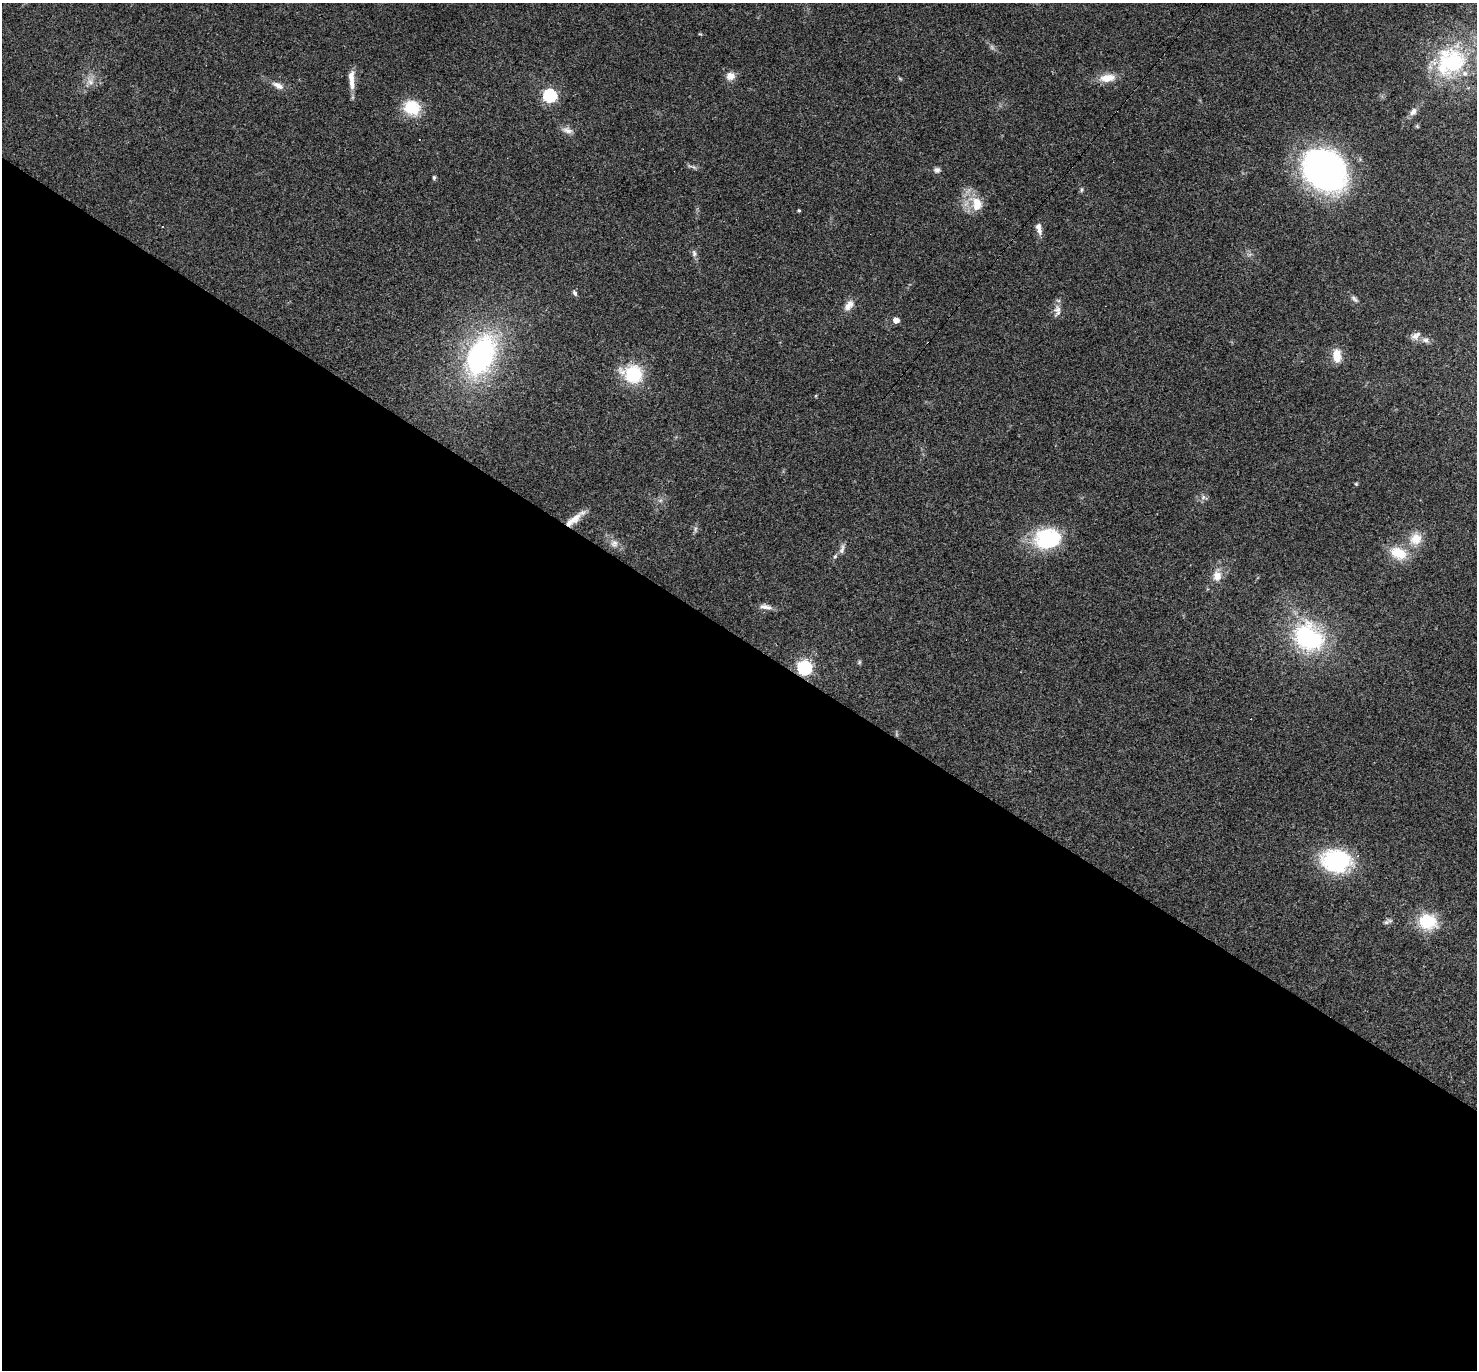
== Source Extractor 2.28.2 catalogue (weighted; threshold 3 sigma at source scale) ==
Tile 14 of 4 x 4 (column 2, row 4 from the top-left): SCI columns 1476-2950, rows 289-1656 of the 5901 x 5907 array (HDU 1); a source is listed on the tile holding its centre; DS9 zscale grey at full resolution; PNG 1479 x 1372 px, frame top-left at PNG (2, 3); no overlay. Shown black and unused: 54% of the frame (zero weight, under 3 of 4 exposures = <1% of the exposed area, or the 3 px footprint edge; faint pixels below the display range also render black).
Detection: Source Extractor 2.28.2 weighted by HDU 2 'WHT'; one run over the whole footprint, this tile lists its part. Background 0.0572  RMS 0.0052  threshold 0.0232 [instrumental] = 3 sigma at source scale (4.5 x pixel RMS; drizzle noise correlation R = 1.50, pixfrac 1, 0.05/0.05 arcsec/px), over >= 5 px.
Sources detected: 54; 1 too faint to see at this stretch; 1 cosmic-ray / hot-pixel residue — not listed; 4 inside a brighter listed object's ellipse — not listed separately; the other 48 listed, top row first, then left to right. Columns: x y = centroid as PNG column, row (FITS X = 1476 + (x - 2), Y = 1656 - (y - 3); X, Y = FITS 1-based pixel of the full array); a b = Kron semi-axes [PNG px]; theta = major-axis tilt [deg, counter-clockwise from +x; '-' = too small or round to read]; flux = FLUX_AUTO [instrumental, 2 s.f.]
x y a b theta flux
1450 62 44 37 33 48
730 76 11 10 - 4
1107 78 21 10 7 7.3
351 79 27 7 -88 5.7
90 82 11 9 -74 3.6
278 85 16 8 -27 3.6
550 96 6 6 - 80
412 108 22 18 -23 15
1413 112 11 8 58 2.4
1417 126 5 5 - 0.6
567 130 16 8 -14 3
693 167 9 3 -43 0.9
937 170 8 7 - 1.7
1324 171 40 32 -42 200
434 177 6 4 89 0.9
1081 190 6 5 - 0.86
977 204 21 15 -65 11
799 211 3 3 - 0.7
1039 228 16 7 -78 3.3
694 253 9 6 -89 1.7
575 293 8 5 -59 1.3
1354 299 12 5 -42 1.6
849 305 16 10 50 4.2
1057 310 17 10 90 3.5
896 320 4 4 - 5.9
1414 336 13 9 6 3.1
1426 340 11 7 -21 2.3
480 355 37 22 65 110
1337 356 16 10 -87 7.3
633 374 21 17 -21 28
1356 484 5 4 - 0.59
1203 497 7 6 - 1.5
574 519 20 11 36 6.7
695 529 8 5 75 1.2
1046 538 30 26 34 33
1416 539 17 15 44 8.6
614 544 11 10 - 3.2
842 549 15 6 77 2.1
1398 553 23 15 -21 13
835 557 7 4 62 0.98
1217 576 15 11 87 5.7
765 607 17 7 -10 3
1308 637 32 26 -38 63
859 662 6 5 - 0.74
804 668 6 6 - 95
1336 861 30 24 -3 50
1386 922 9 5 26 1.4
1428 922 22 18 -16 19
Overlapping masked pixels (flux is a lower limit): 1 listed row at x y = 804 668